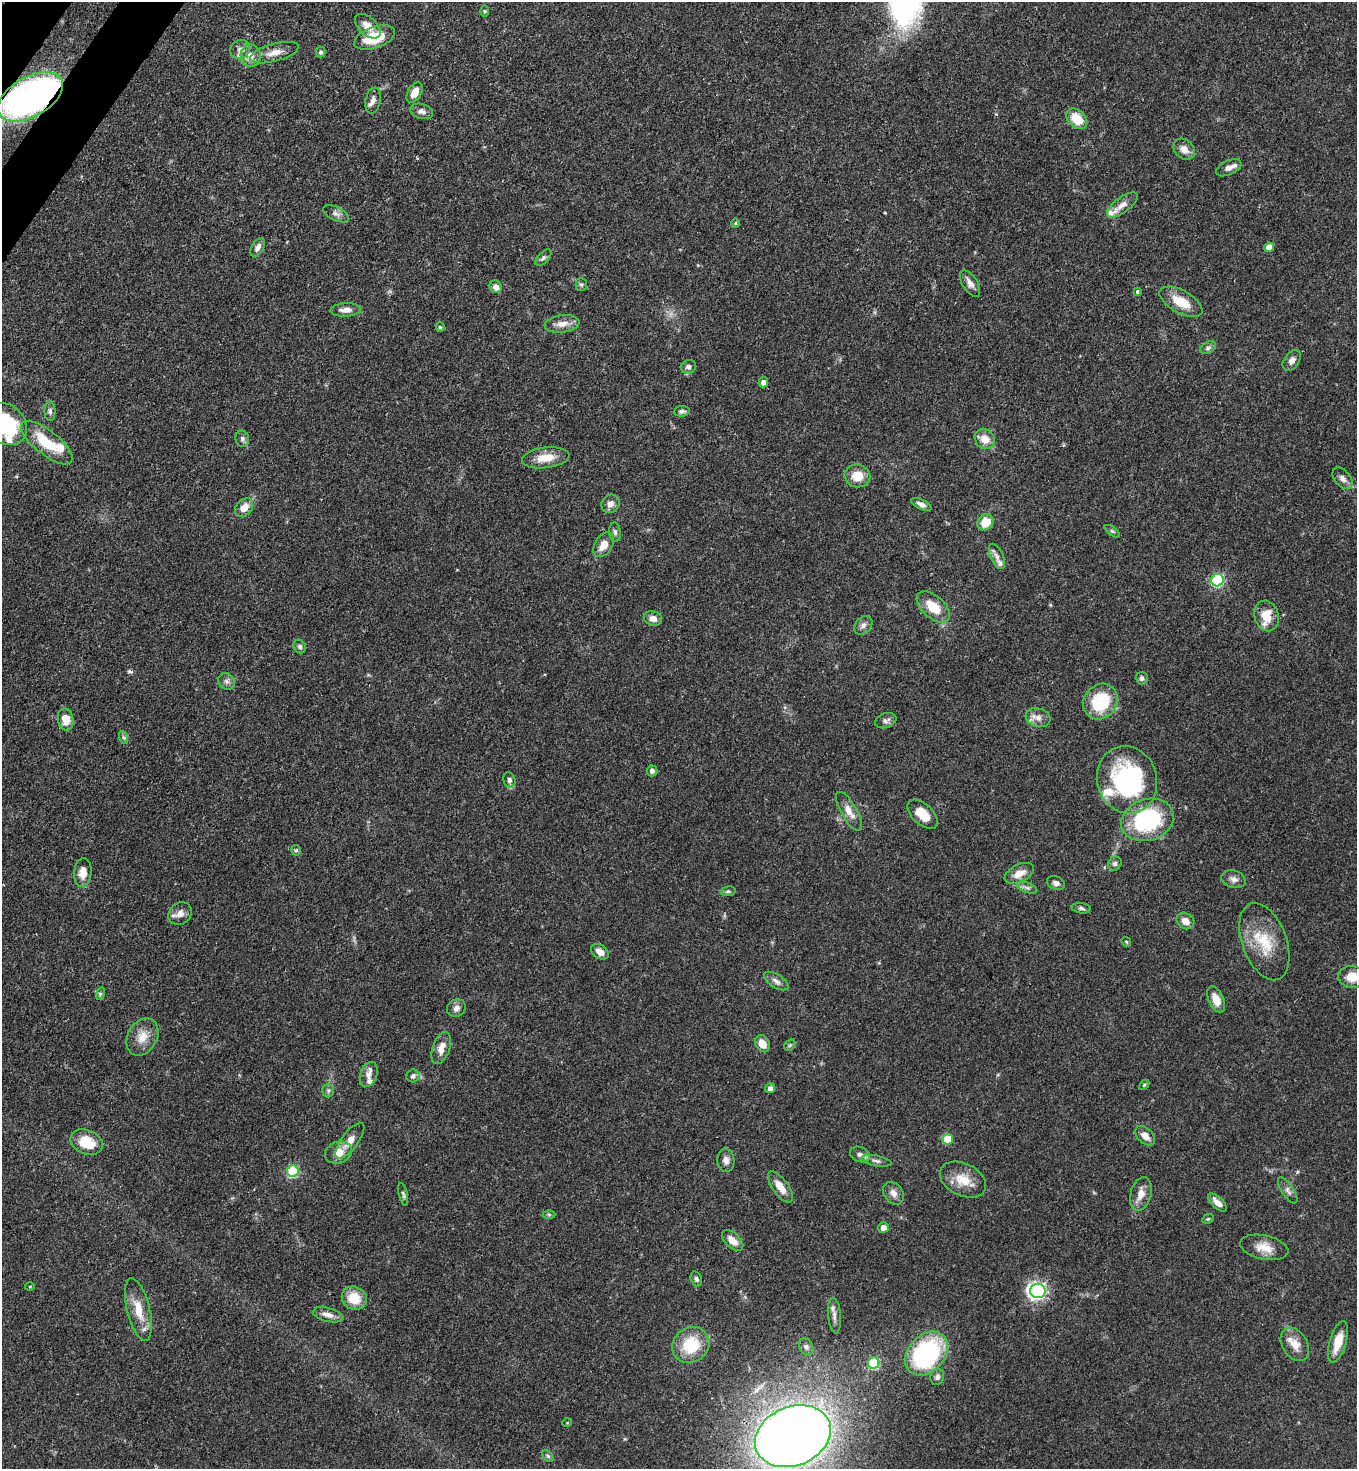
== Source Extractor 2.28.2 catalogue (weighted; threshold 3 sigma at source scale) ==
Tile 11 of 4 x 4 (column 3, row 3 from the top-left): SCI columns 2934-4288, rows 1526-2992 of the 6007 x 5985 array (HDU 1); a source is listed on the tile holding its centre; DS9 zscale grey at full resolution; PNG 1359 x 1471 px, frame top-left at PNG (2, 2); each listed source drawn as its Kron ellipse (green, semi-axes under 4 px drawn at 4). Shown black and unused: <1% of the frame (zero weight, under 3 of 4 exposures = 7% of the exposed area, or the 3 px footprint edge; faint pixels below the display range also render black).
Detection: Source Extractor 2.28.2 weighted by HDU 2 'WHT'; one run over the whole footprint, this tile lists its part. Background 0.0745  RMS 0.0039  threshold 0.0175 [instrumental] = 3 sigma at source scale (4.5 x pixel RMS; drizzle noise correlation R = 1.50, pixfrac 1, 0.05/0.05 arcsec/px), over >= 5 px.
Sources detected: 142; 1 cosmic-ray / hot-pixel residue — neither listed nor drawn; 7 inside a brighter listed object's ellipse — not listed separately; the other 134 listed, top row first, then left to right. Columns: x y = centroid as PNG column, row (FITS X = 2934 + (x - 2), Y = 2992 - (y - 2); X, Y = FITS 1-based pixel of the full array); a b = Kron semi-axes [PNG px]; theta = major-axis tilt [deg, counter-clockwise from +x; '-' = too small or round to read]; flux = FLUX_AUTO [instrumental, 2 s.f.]
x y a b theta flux
484 11 6 4 89 0.47
368 26 15 9 -43 3.9
375 38 21 10 19 12
240 49 10 9 - 2.4
321 52 5 5 - 0.86
274 53 25 8 15 4.4
251 56 11 10 - 3.4
415 93 11 6 59 3.8
30 97 36 20 29 170
373 101 13 7 80 1.8
421 111 12 7 -15 1.8
1077 119 12 8 -44 8.6
1184 149 12 9 -43 3.1
1229 168 13 7 25 2.3
1122 205 18 7 36 3
336 214 14 7 -26 1.7
735 223 5 4 - 0.46
258 247 10 6 58 1.8
1269 247 5 4 - 3.1
543 258 10 5 46 1
970 283 15 7 -58 2.4
581 285 6 5 - 0.69
496 287 6 6 - 2.3
1137 292 4 3 - 0.89
1181 302 24 11 -29 8.3
346 310 15 7 3 2.8
562 324 17 9 6 3.5
440 327 5 4 - 0.56
1208 348 8 5 31 1.1
1292 360 11 7 54 1.8
688 367 8 6 18 1.2
763 382 5 4 - 1.6
50 411 10 5 -89 1.2
682 411 8 5 4 1.2
5 424 23 19 -43 31
242 439 8 7 - 1.2
985 439 11 9 -39 4.7
47 443 31 12 -38 13
546 458 24 10 7 6.6
857 476 13 11 -10 6.4
1342 478 12 8 -50 2.3
610 504 10 8 50 2.3
921 504 11 5 -27 1.6
244 508 10 7 46 4.1
985 522 9 7 44 7
1112 531 9 4 -36 0.78
615 532 9 6 -82 1.1
604 545 13 9 57 4.4
997 556 13 6 -66 1.9
1218 580 6 6 - 46
933 607 20 11 -41 9.4
1267 616 15 12 -74 7.8
653 618 9 7 -17 2.4
863 625 10 8 49 1.7
300 647 7 6 - 1.2
1142 678 6 6 - 1
226 681 9 7 -44 1.5
1100 701 19 16 50 21
1038 718 13 9 -18 2.8
66 719 11 7 -79 5.8
886 721 11 7 19 1.5
123 737 7 4 -71 0.68
652 771 5 5 - 1.2
509 780 8 6 -74 1.4
1127 780 34 30 -74 55
849 811 22 8 -60 4
923 814 18 10 -43 6.4
1147 820 27 20 18 41
296 850 5 4 - 0.67
1115 864 7 6 - 1
83 872 14 9 84 4.2
1019 873 16 8 27 4.2
1233 879 12 8 -18 2.1
1056 883 9 6 -22 1.4
1027 888 10 5 -19 1.2
728 891 7 5 9 0.71
1081 908 9 5 -8 0.91
180 914 12 10 38 2.8
1185 921 9 7 -34 3
1126 942 5 4 - 0.44
1264 942 40 22 -70 16
600 952 9 6 -33 3
1352 977 13 11 -7 6.1
776 981 14 6 -32 1.9
100 994 6 4 73 0.57
1216 999 14 7 -65 5.1
456 1008 9 8 - 1.9
142 1037 19 14 61 5.9
762 1044 9 6 -62 4.5
790 1045 6 5 - 0.67
441 1048 17 8 71 3.8
369 1075 13 8 71 2.7
413 1076 6 6 - 1.5
1144 1085 6 3 45 0.45
770 1088 5 5 - 1.7
328 1091 7 6 - 0.94
1145 1136 11 7 -44 3
948 1139 5 5 - 12
350 1141 21 8 53 3.7
86 1142 17 12 -23 9.2
338 1153 13 10 21 4.8
860 1155 10 7 -23 1.6
726 1160 11 8 -86 2.1
876 1161 15 5 -10 1.6
293 1171 6 5 - 36
963 1180 24 16 -26 7.8
780 1187 18 8 -54 5
1288 1190 15 6 -57 1.6
893 1193 12 9 -53 2.4
403 1194 11 4 -77 0.88
1141 1194 17 10 76 4.3
1217 1202 12 5 -44 2.8
549 1214 6 4 0 0.56
1208 1219 6 4 22 0.52
883 1227 5 5 - 2.4
733 1240 13 7 -43 3.6
1264 1247 25 12 -12 5.9
696 1279 7 5 -71 0.89
30 1287 5 3 - 0.33
1038 1291 8 7 - 130
354 1298 13 11 -25 8.3
138 1309 32 11 -76 8.5
328 1315 15 7 -14 2.7
834 1316 18 6 -84 2.2
1338 1342 21 8 73 6.5
1295 1344 18 12 -59 5
691 1345 19 17 38 16
806 1347 9 7 -60 1.2
926 1353 25 18 47 64
874 1363 6 5 - 30
937 1377 8 6 71 1.4
567 1423 5 3 - 0.3
793 1436 39 29 23 620
548 1456 7 4 -45 0.66
Overlapping masked pixels (flux is a lower limit): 1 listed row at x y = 30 97
Isophote crosses this tile's border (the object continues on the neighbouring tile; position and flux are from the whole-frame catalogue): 3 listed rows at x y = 5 424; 1352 977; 793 1436